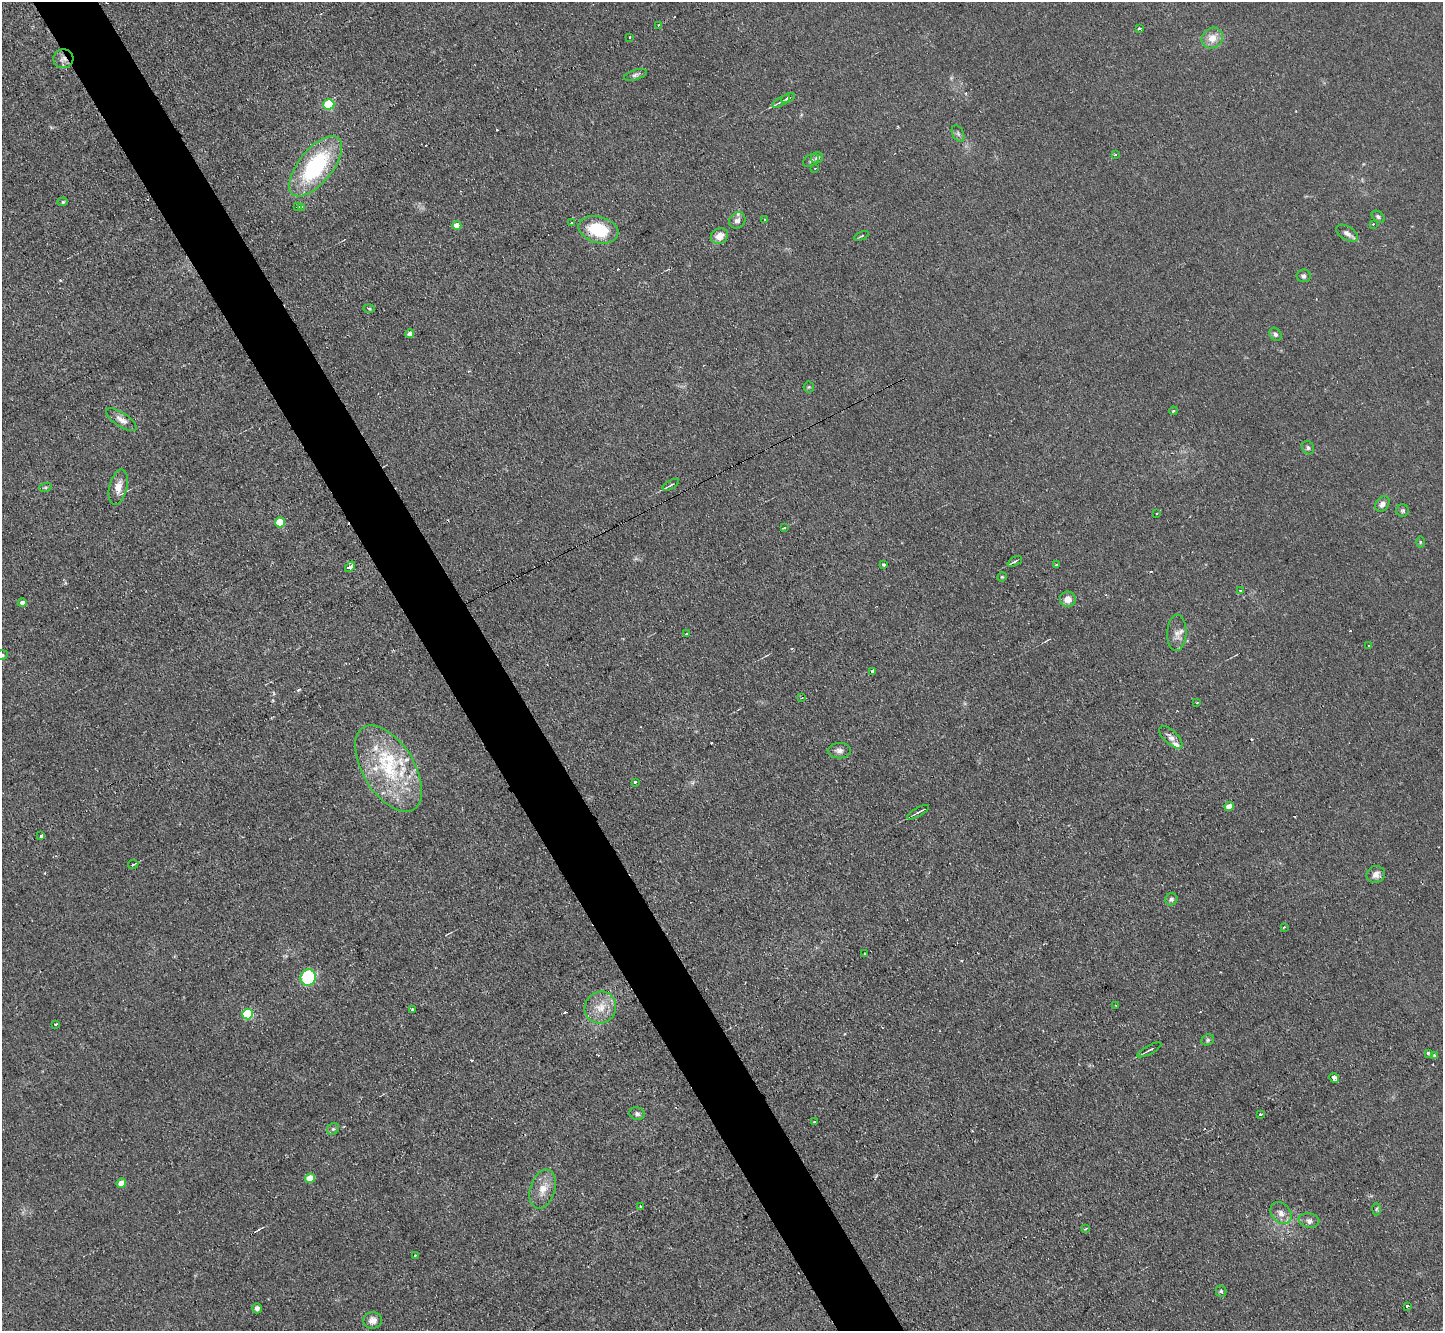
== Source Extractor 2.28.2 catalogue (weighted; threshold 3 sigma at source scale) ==
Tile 11 of 4 x 4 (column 3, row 3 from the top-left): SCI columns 2885-4325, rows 1479-2807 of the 5767 x 5753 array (HDU 1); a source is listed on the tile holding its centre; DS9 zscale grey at full resolution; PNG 1445 x 1333 px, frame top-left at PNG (2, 2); each listed source drawn as its Kron ellipse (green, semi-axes under 4 px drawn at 4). Shown black and unused: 5% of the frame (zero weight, under 2 of 3 exposures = <1% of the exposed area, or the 3 px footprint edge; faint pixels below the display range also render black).
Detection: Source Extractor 2.28.2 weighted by HDU 2 'WHT'; one run over the whole footprint, this tile lists its part. Background 0.0803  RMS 0.0071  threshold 0.032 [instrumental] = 3 sigma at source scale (4.5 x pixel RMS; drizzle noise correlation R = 1.50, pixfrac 1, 0.05/0.05 arcsec/px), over >= 5 px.
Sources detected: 123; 2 too faint to see at this stretch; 15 cosmic-ray / hot-pixel residue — neither listed nor drawn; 6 inside a brighter listed object's ellipse — not listed separately; the other 100 listed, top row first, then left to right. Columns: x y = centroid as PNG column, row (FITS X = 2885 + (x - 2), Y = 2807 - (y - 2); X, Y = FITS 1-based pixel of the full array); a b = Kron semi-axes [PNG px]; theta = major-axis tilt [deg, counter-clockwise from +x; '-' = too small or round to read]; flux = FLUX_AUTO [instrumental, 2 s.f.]
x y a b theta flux
659 25 3 2 - 1.2
1140 28 3 3 - 2.4
630 37 3 2 - 1.1
1212 38 11 10 - 8.2
63 59 10 9 - 3.9
636 75 12 5 18 1.9
788 98 7 3 28 2.5
781 101 10 3 29 1.6
329 104 5 5 - 47
958 134 9 5 -64 1.9
1115 155 3 3 - 1.8
817 158 6 5 - 2.3
811 160 8 5 33 1.8
316 166 36 17 51 76
815 168 2 2 - 0.55
63 202 5 4 - 1.1
298 207 3 3 - 2
301 207 4 3 - 1.9
1378 217 7 5 -38 1.6
765 220 3 3 - 1.9
737 221 8 7 - 2.6
571 223 3 3 - 1.3
1373 224 3 3 - 0.78
457 225 4 4 - 11
598 230 20 13 -15 33
1347 233 12 6 -31 3.6
719 236 9 7 29 8
862 236 8 2 24 1
1304 276 7 6 - 2.1
369 309 6 3 -3 0.83
410 334 4 4 - 5.1
1275 334 7 5 -57 1.8
809 387 5 5 - 0.92
1173 411 4 3 - 0.68
121 420 18 7 -34 5.5
1308 448 7 6 - 1.5
671 485 9 3 30 1.2
118 487 18 9 76 7.8
45 488 6 4 18 1.1
1382 504 8 6 51 3.7
1403 511 6 6 - 1.4
1156 514 3 2 - 0.8
280 522 5 5 - 25
784 528 3 2 - 1.1
1420 542 6 4 -90 0.92
1015 561 8 3 27 1.5
883 565 3 3 - 1.6
1056 565 3 3 - 4.1
350 567 6 3 46 6
1002 577 5 4 - 0.86
1240 591 3 3 - 2
1068 599 8 7 - 7.2
22 603 4 4 - 4.4
1177 633 18 9 88 5.8
686 634 2 2 - 0.7
1369 646 2 2 - 0.77
2 655 6 4 19 1.6
872 671 3 3 - 1.8
802 698 3 3 - 0.9
1197 703 3 2 - 1
1171 737 14 6 -43 4.1
839 751 11 7 1 3.4
389 768 48 25 -58 62
635 782 3 3 - 2.6
1229 807 5 4 - 8.9
918 812 12 2 30 1.6
41 836 4 3 - 6
133 864 5 2 - 0.85
1376 874 9 8 - 4
1171 899 6 6 - 2
1284 927 3 2 - 1.2
865 954 3 2 - 1.1
308 977 8 7 - 56
1115 1005 3 2 - 0.61
600 1008 16 15 - 12
412 1010 3 3 - 1.2
248 1014 5 5 - 56
55 1024 3 3 - 0.82
1208 1040 7 5 23 1.4
1149 1050 13 2 28 1.5
1428 1053 3 3 - 2.6
1435 1056 3 3 - 1.8
1334 1078 5 4 - 11
637 1114 7 6 - 2.2
1260 1115 3 3 - 3
815 1122 3 2 - 1.6
333 1129 6 5 - 1.4
310 1178 5 4 - 16
121 1183 5 4 - 12
543 1189 20 12 72 10
641 1206 4 3 - 0.84
1376 1209 6 4 88 0.99
1281 1213 12 9 -47 5.5
1309 1220 10 7 -9 3
1086 1229 4 3 - 1.3
415 1255 3 3 - 0.66
1221 1291 5 5 - 1.3
1407 1306 3 3 - 6
257 1308 5 5 - 2.6
372 1320 9 8 - 4
Overlapping masked pixels (flux is a lower limit): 1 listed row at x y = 63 59
Isophote crosses this tile's border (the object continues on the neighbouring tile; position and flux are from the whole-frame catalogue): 1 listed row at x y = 2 655